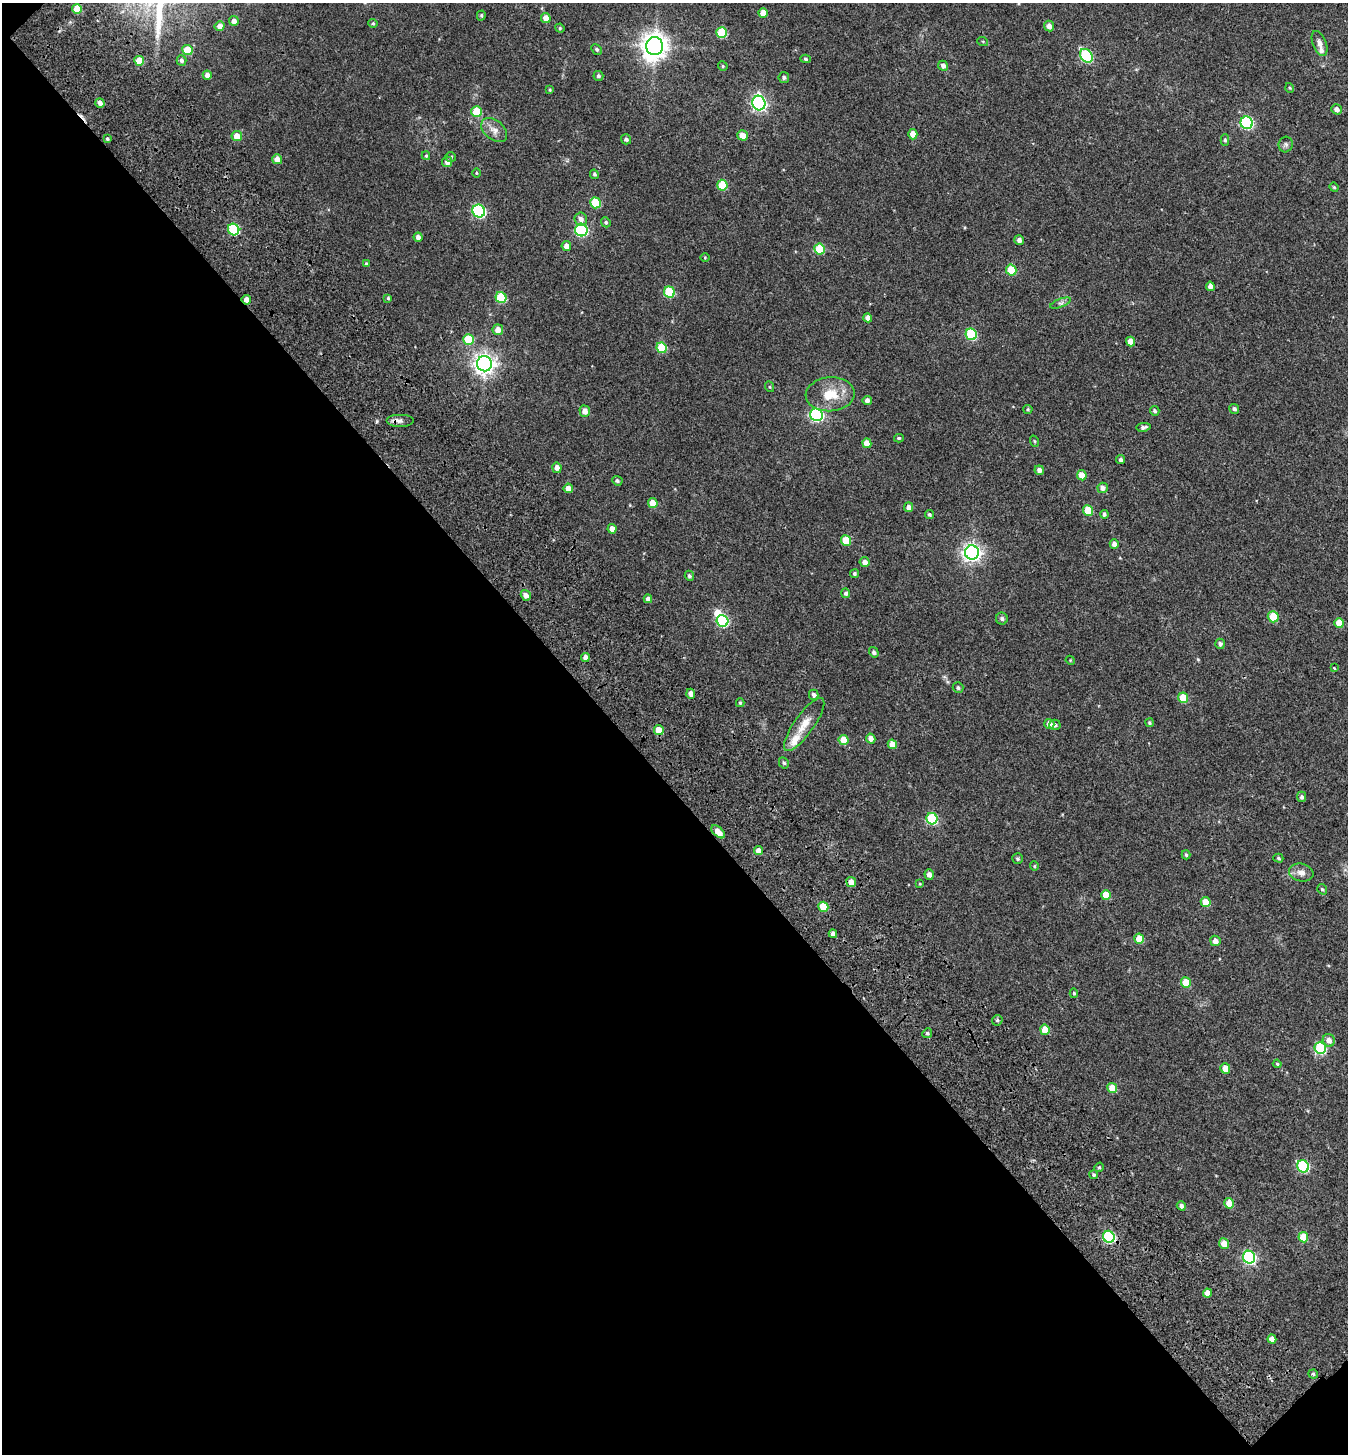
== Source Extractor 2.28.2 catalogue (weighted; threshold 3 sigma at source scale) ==
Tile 3 of 2 x 2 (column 1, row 2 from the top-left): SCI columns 233-1578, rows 163-1614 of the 3252 x 3260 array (HDU 1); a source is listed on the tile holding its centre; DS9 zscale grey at full resolution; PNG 1350 x 1456 px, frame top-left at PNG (2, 3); each listed source drawn as its Kron ellipse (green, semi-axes under 4 px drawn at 4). Shown black and unused: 46% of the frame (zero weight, under 3 of 4 exposures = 17% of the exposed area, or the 3 px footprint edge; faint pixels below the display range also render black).
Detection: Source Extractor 2.28.2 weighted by HDU 2 'WHT'; one run over the whole footprint, this tile lists its part. Background 0.0293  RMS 0.0053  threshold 0.0238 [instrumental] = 3 sigma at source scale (4.5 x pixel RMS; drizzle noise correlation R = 1.50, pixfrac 1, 0.0396/0.0396 arcsec/px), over >= 5 px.
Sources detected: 176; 1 inside a brighter object's white glare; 1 cosmic-ray / hot-pixel residue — neither listed nor drawn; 2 inside a brighter listed object's ellipse — not listed separately; the other 172 listed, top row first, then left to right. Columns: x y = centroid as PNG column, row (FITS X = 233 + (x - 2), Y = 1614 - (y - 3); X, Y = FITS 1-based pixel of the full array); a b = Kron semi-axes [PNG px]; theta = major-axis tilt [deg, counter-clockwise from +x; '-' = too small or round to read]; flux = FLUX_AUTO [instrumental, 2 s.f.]
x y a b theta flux
77 9 5 5 - 8.6
763 13 5 4 - 5.7
481 15 5 4 - 0.77
546 18 5 5 - 4
234 21 5 5 - 2.2
373 23 4 4 - 0.65
220 26 5 5 - 2.7
1049 26 5 5 - 2.5
560 28 5 4 - 0.67
722 32 5 5 - 23
983 42 5 3 - 0.5
1320 44 13 6 -69 3
655 46 9 8 - 510
597 49 6 4 -47 1
187 50 5 5 - 11
1086 56 7 5 -54 46
805 59 5 4 - 0.83
181 60 5 5 - 1.3
139 61 5 5 - 8.1
723 66 5 4 - 0.73
943 66 5 4 - 2.1
207 75 5 4 - 3
598 76 5 5 - 1
784 77 5 5 - 1.2
1290 88 5 3 - 0.5
550 90 4 3 - 0.53
100 103 5 4 - 2.1
759 103 7 6 - 120
1337 109 5 5 - 2.1
477 112 5 5 - 15
1247 123 6 6 - 57
494 130 15 9 -40 3.8
913 134 5 4 - 4.3
742 135 5 5 - 5.3
237 136 5 5 - 5
107 139 4 4 - 0.82
626 139 5 5 - 1.1
1225 140 5 4 - 0.77
1286 145 8 7 - 1.3
426 156 4 4 - 0.56
451 157 5 4 - 0.87
277 159 5 5 - 3.8
447 162 5 5 - 2.5
476 173 5 3 - 0.48
594 174 5 4 - 0.88
722 185 5 5 - 14
1334 187 5 4 - 0.59
595 203 5 5 - 20
479 211 6 6 - 68
581 219 6 6 - 2.5
606 222 5 4 - 0.8
234 229 6 5 - 35
581 230 6 6 - 61
418 237 4 4 - 2.1
1019 240 5 5 - 1.8
566 246 5 5 - 2.9
819 249 5 5 - 19
705 257 4 3 - 0.41
366 264 4 4 - 0.9
1011 270 5 5 - 13
1210 286 5 4 - 2.5
669 292 6 5 - 22
501 297 6 5 - 22
388 298 4 3 - 0.7
246 300 5 4 - 3
1060 303 11 4 21 1.4
868 318 4 4 - 2.4
498 330 5 5 - 3.9
971 334 6 5 - 37
469 339 5 5 - 16
1131 341 5 4 - 4.7
662 348 5 5 - 19
485 364 7 7 - 300
770 387 5 3 - 0.48
830 394 24 17 4 12
867 400 4 4 - 1.7
1028 409 4 4 - 0.57
1234 409 5 4 - 1.2
585 411 5 5 - 3.5
1155 411 5 4 - 1.1
816 415 6 6 - 75
400 421 14 6 0 2.6
1143 427 7 4 9 1.3
899 438 5 4 - 0.76
1034 441 6 3 -70 0.48
867 443 4 4 - 4.6
1121 459 4 4 - 1.2
557 468 5 4 - 2.3
1039 470 5 4 - 1.8
1082 475 5 4 - 5.9
617 481 5 4 - 1
568 488 5 4 - 3.2
1103 488 5 5 - 2.2
653 503 5 4 - 7.4
909 507 5 4 - 2.3
1088 510 5 5 - 12
1104 514 4 4 - 1.2
929 515 4 4 - 0.76
612 529 5 4 - 2.7
846 540 5 5 - 11
1114 544 4 4 - 1.9
972 552 7 7 - 200
865 562 5 5 - 2.7
854 574 4 4 - 1
689 576 5 4 - 1.2
846 593 5 4 - 1.3
526 595 5 4 - 2.4
648 599 4 4 - 1.8
1273 617 5 5 - 10
1002 619 6 6 - 1.3
722 621 6 6 - 43
1339 623 5 4 - 8.1
1220 644 5 5 - 1.5
874 652 5 4 - 1.3
585 657 4 4 - 3.1
1070 660 5 3 - 0.46
1334 668 3 3 - 3
958 688 5 5 - 1
691 694 5 4 - 2.4
814 695 5 4 - 1.4
1183 698 5 5 - 12
740 703 4 3 - 0.65
1149 723 4 4 - 0.8
804 724 32 10 54 8
1049 724 5 5 - 3.8
1055 725 6 5 - 1.3
659 730 5 5 - 7.2
871 739 5 4 - 2.8
843 740 5 5 - 8
892 744 5 4 - 5.4
784 763 6 5 - 0.86
1302 797 5 4 - 1.1
932 819 6 5 - 36
718 832 8 4 -42 4.9
758 851 4 4 - 3
1186 855 4 3 - 0.86
1278 858 5 4 - 0.78
1017 859 5 5 - 0.93
1034 866 4 4 - 0.58
1301 873 12 9 -13 3.2
929 874 5 4 - 2.1
851 882 5 4 - 4
920 884 4 3 - 0.5
1322 889 5 4 - 0.82
1106 895 5 5 - 7.6
1206 902 5 4 - 7.7
823 907 5 5 - 13
833 934 4 4 - 2.2
1139 939 5 5 - 8.7
1215 941 5 5 - 3.3
1186 983 5 5 - 10
1074 993 5 4 - 0.69
997 1020 6 5 - 0.84
1045 1030 5 5 - 7.5
927 1033 5 4 - 0.79
1329 1040 6 6 - 3.2
1320 1048 6 5 - 41
1277 1064 4 4 - 0.71
1225 1068 5 4 - 6.5
1112 1088 5 5 - 8.7
1303 1166 6 5 - 44
1099 1167 5 4 - 0.73
1094 1175 4 4 - 0.8
1229 1203 5 5 - 6.1
1181 1206 5 4 - 1.6
1109 1237 6 5 - 47
1303 1237 5 5 - 12
1224 1243 5 5 - 5.9
1249 1257 6 6 - 81
1207 1293 4 4 - 4.4
1272 1339 4 4 - 2.6
1313 1374 5 4 - 0.78
Overlapping masked pixels (flux is a lower limit): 3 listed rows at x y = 246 300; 400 421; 1313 1374